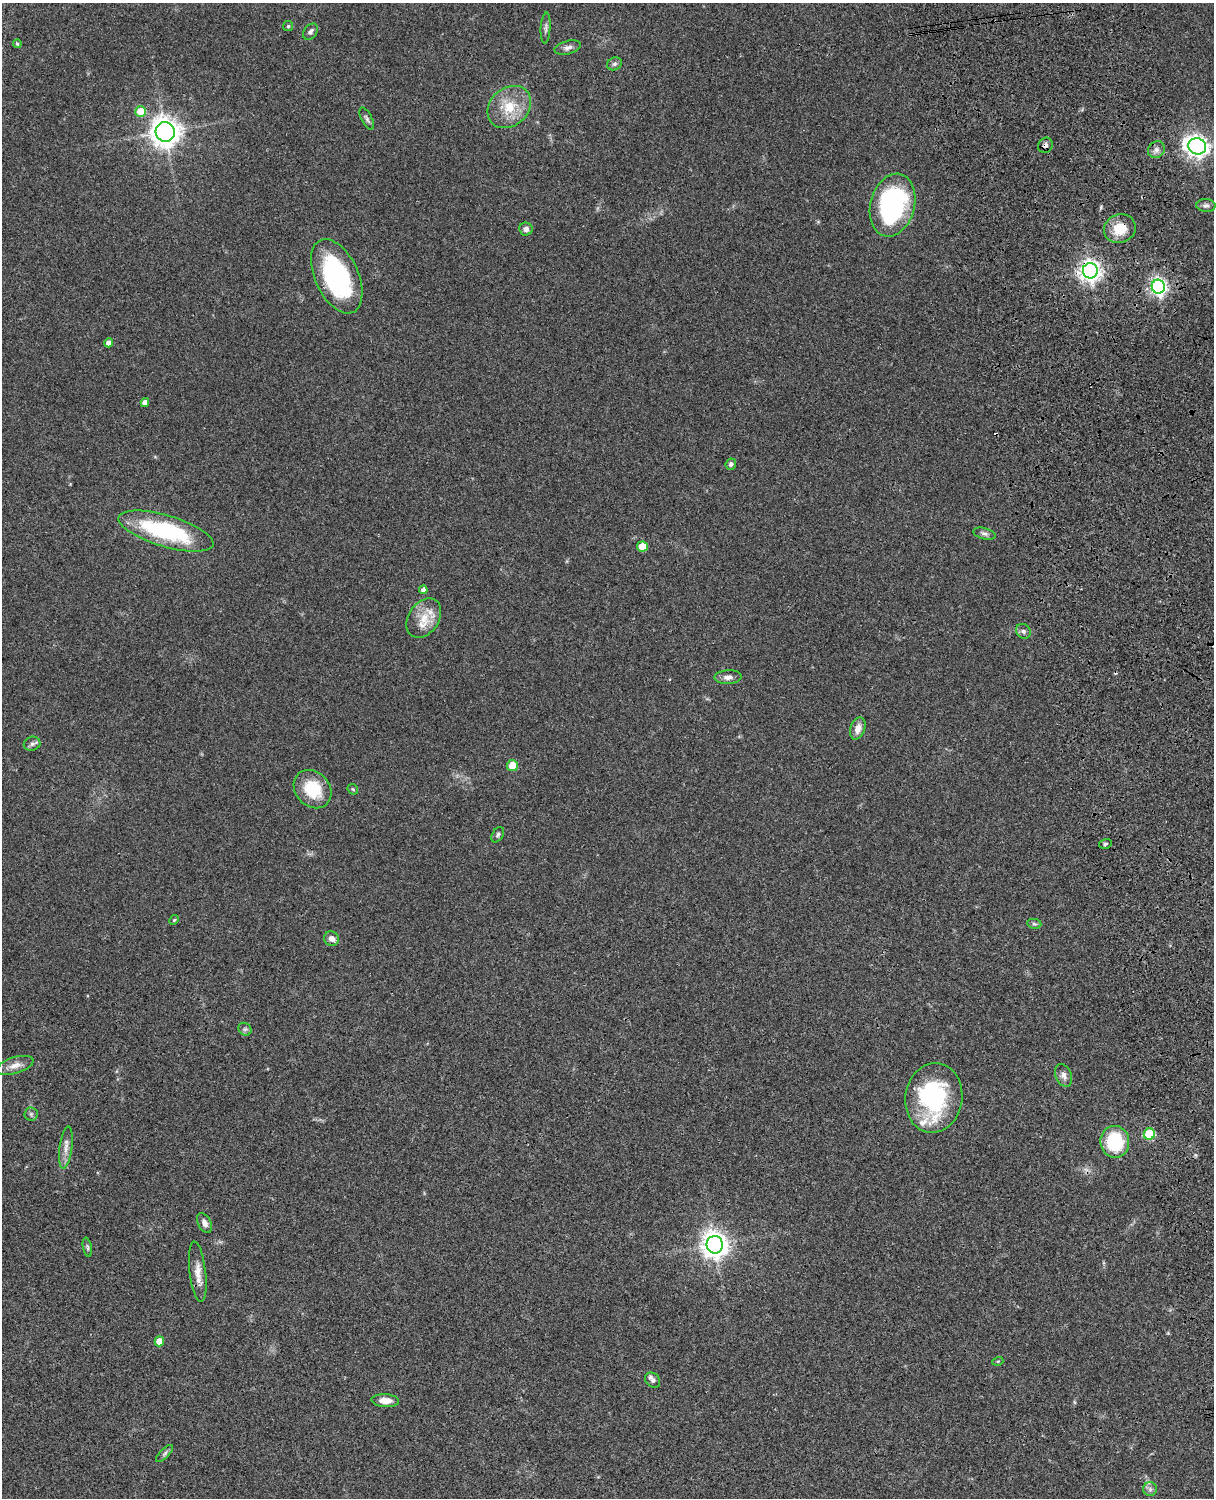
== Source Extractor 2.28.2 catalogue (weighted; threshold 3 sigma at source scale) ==
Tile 6 of 4 x 3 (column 2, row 2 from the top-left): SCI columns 1333-2544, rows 1772-3267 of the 5086 x 4926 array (HDU 1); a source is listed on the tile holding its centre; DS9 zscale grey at full resolution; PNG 1216 x 1500 px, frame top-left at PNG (2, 3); each listed source drawn as its Kron ellipse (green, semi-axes under 4 px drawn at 4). Shown black and unused: <1% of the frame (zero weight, under 3 of 4 exposures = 6% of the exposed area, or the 3 px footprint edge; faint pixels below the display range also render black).
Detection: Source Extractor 2.28.2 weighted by HDU 2 'WHT'; one run over the whole footprint, this tile lists its part. Background 0.0863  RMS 0.0061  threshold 0.0276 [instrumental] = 3 sigma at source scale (4.5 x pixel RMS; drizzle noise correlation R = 1.50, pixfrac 1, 0.05/0.05 arcsec/px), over >= 5 px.
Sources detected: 60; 1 inside a brighter object's white glare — neither listed nor drawn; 1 inside a brighter listed object's ellipse — not listed separately; the other 58 listed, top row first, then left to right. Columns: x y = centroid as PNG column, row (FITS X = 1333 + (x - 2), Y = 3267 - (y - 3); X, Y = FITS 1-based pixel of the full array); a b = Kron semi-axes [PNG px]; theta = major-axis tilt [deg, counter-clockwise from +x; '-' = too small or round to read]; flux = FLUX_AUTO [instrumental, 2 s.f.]
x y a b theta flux
288 26 5 5 - 0.83
546 28 15 5 86 2
310 32 9 6 52 1.8
17 44 4 3 - 1
568 47 13 6 14 2.7
614 64 8 6 30 1.6
509 107 24 19 42 17
141 111 5 5 - 14
367 119 12 5 -63 1.7
165 132 10 9 - 740
1045 145 8 7 - 2.4
1197 146 9 8 - 330
1156 150 9 8 - 2.6
893 205 32 22 75 98
1206 205 9 6 -3 1.8
526 229 7 6 - 2.7
1120 229 16 14 19 12
1090 271 7 7 - 370
337 276 40 21 -65 84
1158 287 7 6 - 210
109 343 4 4 - 3.7
145 403 4 4 - 3.2
731 464 5 5 - 1.5
166 531 49 15 -16 67
984 534 11 5 -14 2
642 546 5 5 - 12
423 590 4 4 - 2.4
424 618 21 15 55 12
1023 631 8 6 -46 1.6
728 677 13 7 3 3.1
858 728 11 7 70 4.9
32 744 8 7 - 1.9
512 766 5 5 - 10
313 789 21 17 -47 23
353 789 6 4 -45 0.78
498 835 8 5 59 1.4
1105 844 6 5 - 1
174 920 5 4 - 0.66
1034 924 7 5 -9 1.1
331 939 7 7 - 3.9
245 1029 7 6 - 1.4
15 1065 19 8 16 5.1
1064 1075 12 7 -66 3
934 1098 35 28 81 65
31 1114 6 6 - 1.2
1149 1134 6 5 - 38
1115 1142 16 14 -82 35
66 1147 21 6 83 4.5
205 1223 10 6 -62 3.1
715 1245 9 8 - 670
87 1247 9 4 -79 1.1
198 1272 30 8 -83 7.1
159 1341 5 4 - 8.4
998 1361 5 3 - 0.56
653 1380 8 6 -46 2.3
385 1401 14 6 -3 5.8
165 1453 11 4 45 1.4
1150 1489 7 7 - 1.9
Overlapping masked pixels (flux is a lower limit): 5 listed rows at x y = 1045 145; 1120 229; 1090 271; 1149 1134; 198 1272